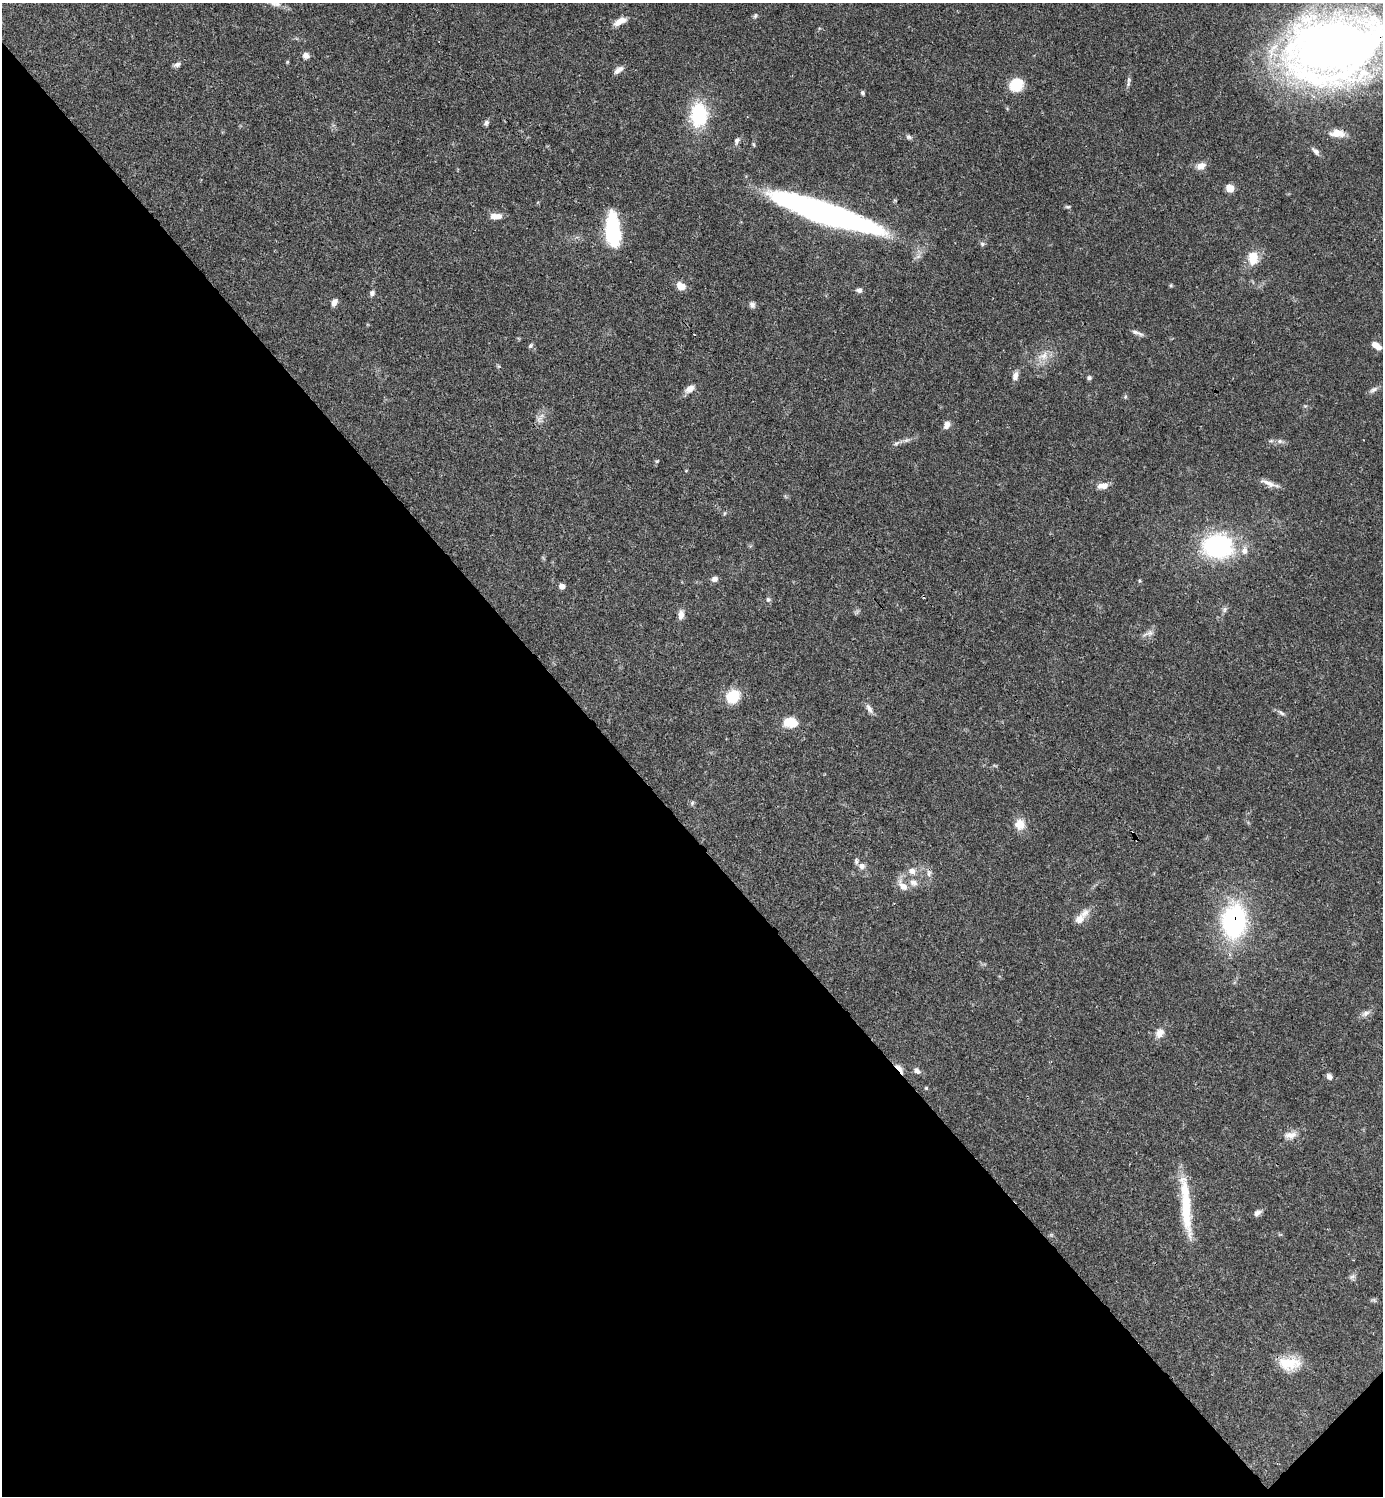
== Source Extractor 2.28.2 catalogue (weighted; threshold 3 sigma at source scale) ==
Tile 14 of 4 x 4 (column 2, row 4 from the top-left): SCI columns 1682-3062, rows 3-1496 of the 5982 x 5983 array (HDU 1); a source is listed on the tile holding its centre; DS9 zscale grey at full resolution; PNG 1385 x 1498 px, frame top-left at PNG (2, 3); no overlay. Shown black and unused: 45% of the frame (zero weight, under 3 of 4 exposures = <1% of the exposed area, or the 3 px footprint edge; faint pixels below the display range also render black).
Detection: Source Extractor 2.28.2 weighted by HDU 2 'WHT'; one run over the whole footprint, this tile lists its part. Background 0.0384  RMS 0.0027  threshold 0.0119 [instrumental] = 3 sigma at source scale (4.5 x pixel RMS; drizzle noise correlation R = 1.50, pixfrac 1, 0.05/0.05 arcsec/px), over >= 5 px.
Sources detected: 81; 1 cosmic-ray / hot-pixel residue — not listed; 3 inside a brighter listed object's ellipse — not listed separately; the other 77 listed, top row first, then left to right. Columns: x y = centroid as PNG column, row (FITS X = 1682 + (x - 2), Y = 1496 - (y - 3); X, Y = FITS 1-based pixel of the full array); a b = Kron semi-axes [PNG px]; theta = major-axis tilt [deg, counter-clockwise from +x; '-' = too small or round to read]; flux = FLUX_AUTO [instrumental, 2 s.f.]
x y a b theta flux
755 16 8 5 70 0.47
620 21 17 7 28 2.4
1334 47 79 53 13 280
306 56 8 6 -21 1.3
177 64 9 6 16 0.78
619 70 13 6 35 1.4
1128 84 8 5 47 0.55
1016 85 13 11 41 7.5
862 93 5 4 - 0.44
699 115 30 20 89 14
486 123 7 6 - 0.68
1337 133 18 9 -3 3.1
909 137 8 5 -26 0.58
737 141 10 6 60 0.85
1316 151 11 6 -47 0.95
1201 166 10 7 25 2.1
1230 188 6 5 - 5.1
1068 207 8 4 -1 0.39
824 213 100 17 -19 110
495 216 14 7 -1 2.4
613 231 29 11 -86 27
982 244 7 5 -3 0.54
1253 258 15 11 88 4.7
1171 285 5 4 - 0.32
681 286 11 8 -31 2.3
859 290 6 6 - 0.88
372 293 7 7 - 0.77
334 302 9 6 65 1.3
752 305 8 7 - 0.92
1135 332 15 5 -24 0.99
530 346 6 5 - 0.5
1376 346 12 6 -37 2.1
1043 356 15 10 30 2.8
1015 376 10 6 76 1.5
1089 378 6 5 - 0.53
690 389 12 8 40 1.7
1373 390 13 5 27 0.94
1125 397 6 4 47 0.37
539 419 10 6 90 1.1
947 425 11 7 66 1.2
1280 441 7 6 - 0.74
897 443 9 5 27 0.74
1268 483 25 6 -22 2
1103 486 14 7 9 2
1218 546 27 21 -3 35
714 579 8 7 - 1
1139 581 5 3 - 0.32
562 586 6 5 - 1.3
768 599 7 5 -68 0.49
1225 610 9 4 89 0.6
681 615 10 7 87 1.6
1150 633 9 7 43 1.1
733 696 15 13 41 7
869 709 15 6 -62 1.2
1281 713 10 5 -38 0.66
790 722 13 9 -9 6
692 803 6 4 49 0.43
1020 824 13 13 - 3.1
862 866 9 8 - 1.3
912 871 10 8 -32 1.6
929 873 9 6 72 0.87
914 883 12 8 -25 1.6
903 886 16 9 -48 2.2
1079 919 14 10 43 2.2
1234 921 29 21 85 42
1366 1013 12 6 32 1.1
1160 1033 13 10 64 2.1
900 1069 16 5 -51 1.8
917 1071 9 7 -42 0.99
1329 1076 7 6 - 0.99
926 1088 5 4 - 0.29
1290 1135 18 8 9 2.2
1186 1206 71 10 -85 13
1257 1213 9 6 29 1.1
1352 1277 9 5 23 0.68
1374 1300 6 5 - 0.45
1289 1363 29 15 -2 6.7
Overlapping masked pixels (flux is a lower limit): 3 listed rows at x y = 1334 47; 1234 921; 900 1069
Isophote crosses this tile's border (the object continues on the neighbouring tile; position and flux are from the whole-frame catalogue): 1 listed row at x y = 1334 47